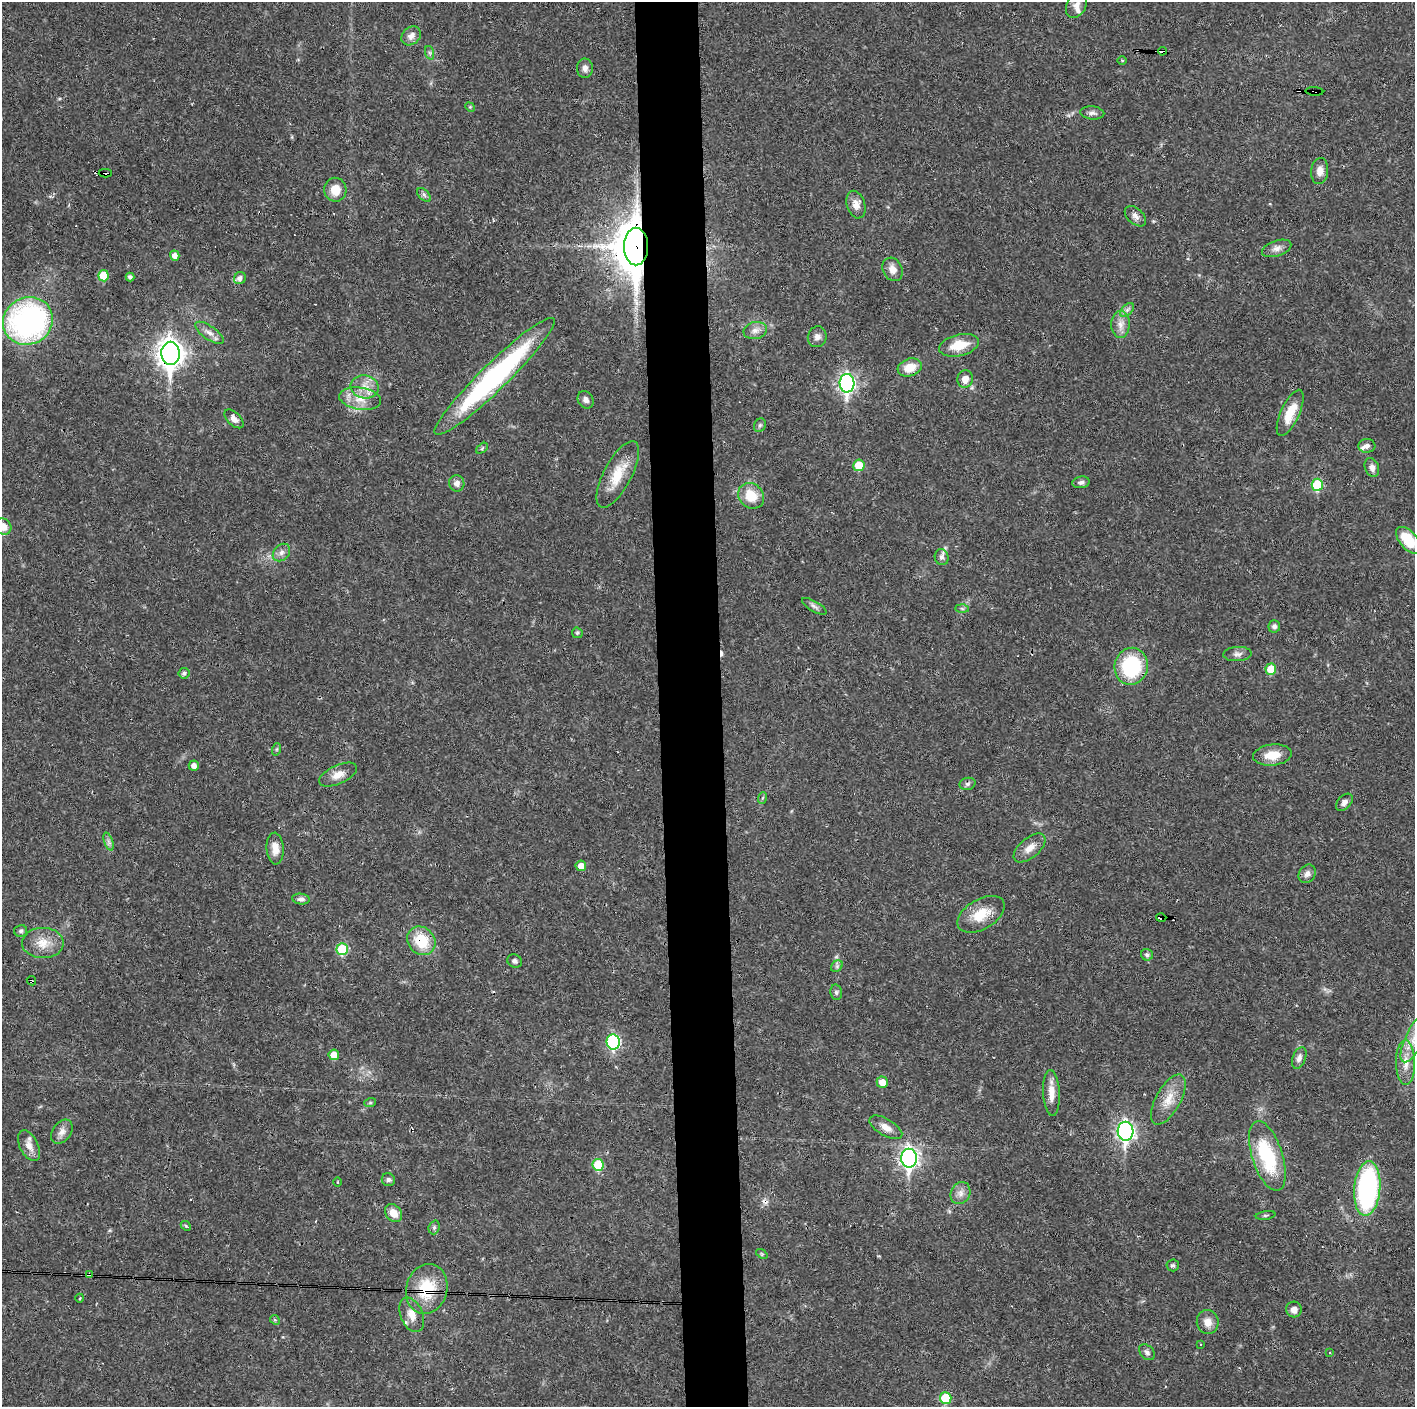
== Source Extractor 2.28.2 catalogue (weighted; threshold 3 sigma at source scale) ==
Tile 5 of 3 x 3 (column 2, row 2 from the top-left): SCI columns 1414-2826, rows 1406-2810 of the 4239 x 4216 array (HDU 1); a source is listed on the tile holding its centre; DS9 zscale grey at full resolution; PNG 1417 x 1409 px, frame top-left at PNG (2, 2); each listed source drawn as its Kron ellipse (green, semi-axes under 4 px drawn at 4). Shown black and unused: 5% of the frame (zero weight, under 3 of 4 exposures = <1% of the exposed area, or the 3 px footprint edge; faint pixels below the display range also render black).
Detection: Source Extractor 2.28.2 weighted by HDU 2 'WHT'; one run over the whole footprint, this tile lists its part. Background 0.027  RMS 0.0023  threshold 0.0105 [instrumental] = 3 sigma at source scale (4.5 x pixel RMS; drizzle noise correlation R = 1.50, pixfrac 1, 0.05/0.05 arcsec/px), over >= 5 px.
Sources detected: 133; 1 inside a brighter object's white glare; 7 cosmic-ray / hot-pixel residue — neither listed nor drawn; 3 inside a brighter listed object's ellipse — not listed separately; the other 122 listed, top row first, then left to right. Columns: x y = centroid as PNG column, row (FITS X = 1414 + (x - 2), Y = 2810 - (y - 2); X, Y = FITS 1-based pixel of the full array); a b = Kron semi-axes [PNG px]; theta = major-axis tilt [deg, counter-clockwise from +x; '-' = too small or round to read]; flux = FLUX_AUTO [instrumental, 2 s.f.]
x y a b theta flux
1076 5 13 9 59 1.4
411 36 11 8 40 1.4
1162 51 4 4 - 2.9
430 53 7 4 -71 0.46
1122 60 5 3 - 0.22
585 68 10 8 -88 1.1
1314 91 9 3 -2 18
470 107 5 4 - 0.26
1092 113 12 6 -5 0.93
1320 171 13 8 85 1.7
105 173 6 3 1 2.8
335 190 12 11 - 3.4
424 195 8 5 -46 0.6
856 205 14 9 -73 2
1135 216 12 7 -42 1.2
636 247 19 12 -90 710
1277 248 15 7 18 1.4
175 256 5 4 - 1.4
892 269 12 9 -64 1.9
103 276 5 5 - 6.2
130 277 4 4 - 0.51
240 278 6 5 - 0.8
1127 310 8 5 45 0.76
28 321 25 23 29 54
1120 324 13 9 90 2
755 331 12 8 11 1.4
209 333 16 6 -35 1.5
817 337 10 9 - 1.2
959 345 20 10 14 5.4
170 353 12 9 -89 220
910 367 12 8 18 3.6
495 376 82 13 44 47
965 379 9 7 75 2
847 383 9 7 -89 73
365 387 14 11 -11 2.9
360 399 21 11 -9 3.9
586 400 9 7 -57 1
1290 413 25 9 66 5
234 419 11 6 -44 1.3
760 425 7 5 63 0.47
1367 446 8 7 - 0.86
482 448 7 3 38 0.34
859 465 6 5 - 5.4
1372 467 9 7 -70 1.2
618 474 37 14 62 6.2
1081 482 9 6 8 0.73
457 483 8 7 - 1.2
1317 485 6 5 - 11
751 496 14 12 -43 5
3 527 8 7 - 2.1
1408 540 16 8 -49 7.1
281 552 10 7 46 1.1
942 557 8 7 - 0.9
814 606 14 5 -30 0.82
962 608 6 4 -2 0.38
1274 626 6 6 - 0.73
577 633 6 5 - 0.35
1237 654 14 7 4 1
1131 666 18 16 79 17
1271 669 5 5 - 5.4
184 673 5 5 - 0.65
277 749 6 4 71 0.3
1272 755 19 10 6 4
194 766 5 5 - 1.2
338 775 20 9 24 2.4
967 784 8 6 15 0.62
762 798 6 3 70 0.3
1344 802 10 6 47 1
109 842 9 4 -71 0.66
1030 848 19 10 40 2.3
275 849 16 8 -86 2.2
581 866 5 5 - 1.9
1307 874 9 8 - 1.1
301 899 9 5 -7 0.76
981 914 26 15 31 5.5
1161 918 5 3 - 34
21 931 6 6 - 0.48
421 941 15 13 -47 8.1
43 943 21 15 0 4.1
342 949 6 5 - 9.9
1147 955 6 6 - 0.71
515 961 7 6 - 0.67
837 966 6 5 - 0.53
31 981 5 3 - 0.37
836 992 8 5 -76 0.51
1414 1039 25 9 65 4.7
613 1042 7 6 - 27
334 1055 5 5 - 2.9
1299 1058 11 6 68 1.1
1406 1063 22 9 -89 3.2
882 1082 6 5 - 2.4
1051 1093 23 8 -87 2.9
1168 1100 28 12 61 4.3
370 1103 6 4 18 0.29
886 1127 18 8 -30 2
1125 1131 9 8 - 81
62 1132 13 9 56 1.5
29 1146 16 9 -63 2.3
1267 1156 36 15 -72 16
909 1158 9 7 -90 99
598 1165 6 5 - 9.2
388 1180 7 6 - 0.66
338 1182 4 3 - 0.2
1367 1189 27 13 85 39
960 1193 11 9 61 1.5
393 1213 10 7 -51 2.7
1266 1215 10 3 9 0.4
186 1226 5 4 - 0.31
434 1227 7 5 71 0.5
762 1254 6 4 -35 0.29
1173 1265 6 6 - 0.49
90 1274 3 3 - 1.6
427 1289 25 20 75 10
80 1298 4 3 - 0.19
1294 1310 8 7 - 1.4
412 1315 18 11 -67 2.8
275 1320 5 4 - 0.32
1208 1322 12 11 - 2.1
1201 1345 3 2 - 0.28
1147 1352 9 6 -46 0.73
1330 1353 3 2 - 0.16
946 1398 6 6 - 8.3
Overlapping masked pixels (flux is a lower limit): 11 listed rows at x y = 1162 51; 1314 91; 105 173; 636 247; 170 353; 495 376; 1161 918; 421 941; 31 981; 90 1274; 427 1289
Isophote crosses this tile's border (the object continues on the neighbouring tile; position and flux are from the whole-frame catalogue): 3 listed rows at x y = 3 527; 1408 540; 1414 1039